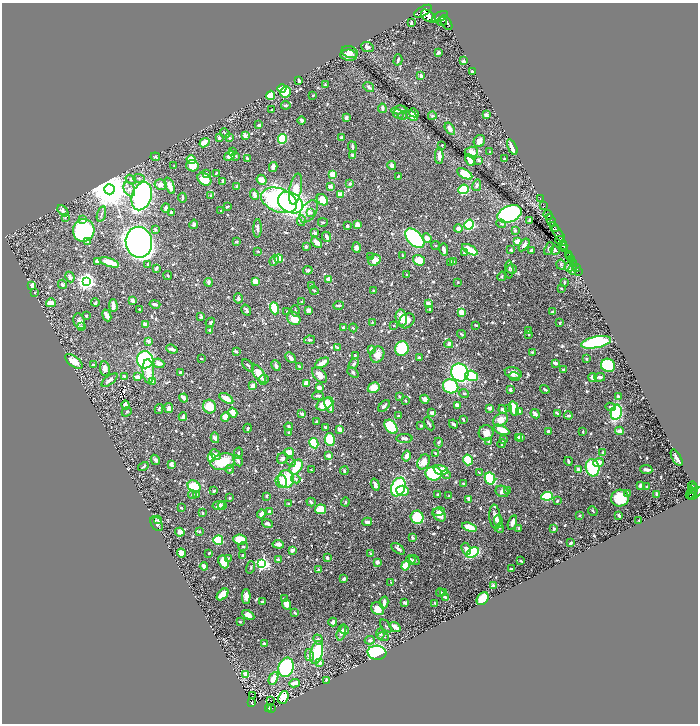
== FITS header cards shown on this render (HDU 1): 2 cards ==
NAXIS1  =                 1392
NAXIS2  =                 1443

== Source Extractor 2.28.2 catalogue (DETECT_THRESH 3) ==
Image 1392 x 1443 px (HDU 1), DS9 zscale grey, zoomed out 1/2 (1 PNG px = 2 x 2 image px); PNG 700 x 726 px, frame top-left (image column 1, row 1442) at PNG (2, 3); each listed source drawn as its Kron ellipse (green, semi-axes under 4 px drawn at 4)
Background 0.789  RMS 0.0093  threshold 0.0279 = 3 sigma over >= 5 px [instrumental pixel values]
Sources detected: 889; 32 cannot appear on this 1/2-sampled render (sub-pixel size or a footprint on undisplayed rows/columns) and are neither listed nor drawn; of the other 857, the 500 brightest by FLUX_AUTO listed and drawn (357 fainter detections omitted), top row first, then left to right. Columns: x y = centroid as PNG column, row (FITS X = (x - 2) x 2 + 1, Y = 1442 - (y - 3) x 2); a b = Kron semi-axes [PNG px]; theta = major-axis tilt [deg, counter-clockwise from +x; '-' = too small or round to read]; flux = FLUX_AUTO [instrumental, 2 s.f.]
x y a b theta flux
423 11 10 4 30 4500
428 16 8 5 -36 4400
440 17 9 4 28 6900
442 21 5 2 - 1100
411 23 3 2 - 3.6
446 23 8 5 -58 4400
367 47 6 5 - 4.7
350 52 8 5 -19 9.8
438 53 3 3 - 2.9
349 55 8 5 -5 9.4
398 60 6 2 74 3.5
463 61 2 2 - 11
473 72 2 2 - 11
421 76 4 3 - 8.3
299 81 3 2 - 5.7
325 85 3 2 - 2.8
369 87 6 3 -36 4.4
282 89 4 3 - 62
286 92 5 5 - 53
271 95 5 4 - 38
313 96 2 2 - 3.2
286 105 4 4 - 3.4
382 108 4 3 - 4.3
272 110 3 3 - 2.5
399 110 7 2 8 10
414 113 5 3 - 8.1
398 114 5 3 - 2.9
486 115 3 2 - 15
403 116 4 4 - 2.7
412 116 6 3 -41 9.1
432 116 4 3 - 2.3
346 118 4 3 - 4.7
302 120 4 3 - 5.9
259 125 3 2 - 7.9
450 129 7 4 -59 9.5
225 133 5 2 - 3
245 136 4 2 - 10
219 138 4 3 - 3.6
229 138 3 2 - 3
341 138 4 3 - 6.3
282 139 5 4 - 130
479 141 6 5 - 12
204 143 5 4 - 18
442 145 2 2 - 3.8
352 146 5 3 - 5.2
512 147 8 3 -65 23
232 152 3 2 - 6.9
471 152 7 5 1 19
490 152 2 2 - 2
352 155 3 3 - 5.6
229 156 6 4 38 17
236 156 3 3 - 2
439 156 8 3 -90 13
155 157 5 3 - 2.6
247 159 4 3 - 6.1
504 159 3 2 - 3
191 160 5 4 - 32
470 160 6 3 -63 37
479 160 3 3 - 3.8
392 165 4 4 - 7.1
174 166 3 2 - 2.1
192 166 6 5 - 26
273 167 5 3 - 8
216 173 4 2 - 2.3
206 174 4 2 - 2.5
465 174 8 4 -29 40
333 175 3 3 - 36
398 176 3 2 - 2.7
139 178 6 4 -8 4.3
131 179 5 4 - 3.7
204 179 7 5 -40 46
262 180 5 4 - 17
222 181 3 2 - 4.7
350 184 4 4 - 4.5
160 185 6 5 - 11
477 185 6 4 80 4.9
170 186 8 3 -69 20
330 186 3 3 - 8.3
236 187 2 2 - 3.8
109 189 5 5 - 8300
129 189 7 5 -62 9.3
295 189 16 6 79 41
463 189 5 4 - 120
211 195 3 2 - 3.8
254 195 6 3 -67 11
341 195 4 3 - 22
142 196 14 10 71 560
182 198 5 2 - 3.4
540 198 2 1 - 28
279 200 19 11 -21 380
322 200 6 5 - 35
290 203 13 10 -31 530
227 206 3 2 - 3.2
544 206 2 1 - 37
166 208 4 3 - 7.7
63 211 7 2 -47 12
221 211 2 2 - 5
309 211 12 7 57 14
171 213 4 3 - 4.2
311 213 4 3 - 2.2
101 214 8 2 74 2.7
510 214 13 8 22 600
548 215 5 3 - 2300
65 217 3 3 - 2.4
83 220 4 4 - 6.9
530 220 4 3 - 4.5
301 221 5 4 - 4.1
551 221 6 2 -65 1800
323 222 5 3 - 2.4
194 224 5 4 - 5
501 224 5 3 - 2.5
357 225 4 3 - 16
469 225 5 4 - 150
347 226 2 2 - 6.1
258 228 9 3 88 6.3
458 228 4 4 - 7.3
555 229 2 1 - 160
84 230 11 11 - 330
155 230 3 2 - 4.4
515 231 3 2 - 4.2
557 232 12 2 -55 1300
315 233 3 3 - 4.3
326 237 5 3 - 7.9
415 238 11 7 -47 240
427 238 5 4 - 17
560 240 4 3 - 2700
87 241 2 2 - 13
139 242 15 13 -81 2500
236 242 4 3 - 2.5
317 242 6 3 -44 20
517 242 2 2 - 32
436 245 4 3 - 2.5
524 245 7 4 54 8
563 245 4 3 - 4100
306 247 3 2 - 5
356 248 5 4 - 9.8
564 248 2 2 - 870
549 249 7 3 67 3.7
444 250 6 3 -80 10
470 250 8 3 -30 35
511 250 3 2 - 4.2
531 250 3 2 - 5.9
555 250 5 3 - 4
258 251 3 2 - 2.1
464 253 3 2 - 2.2
569 254 4 2 - 1100
402 255 4 2 - 2.1
570 256 3 1 - 550
370 257 3 2 - 2.1
279 259 4 3 - 29
274 260 6 3 69 4.9
375 260 6 5 - 18
419 260 6 5 - 33
572 260 2 2 - 290
97 261 3 3 - 4
109 262 10 3 -18 34
454 262 3 3 - 3.7
451 263 3 3 - 3.8
574 263 2 2 - 180
148 264 4 3 - 2.2
561 265 5 4 - 3.4
569 266 6 3 73 6.6
576 267 3 1 - 66
156 269 4 3 - 4.9
512 269 5 4 - 3.6
573 269 5 4 - 6.4
308 270 5 3 - 4.5
509 270 9 3 -88 3.7
579 271 2 1 - 15
406 275 2 2 - 2.3
168 276 4 4 - 2.3
502 276 5 3 - 2.3
70 277 5 4 - 6
328 279 4 3 - 14
86 281 4 4 - 950
255 281 4 3 - 19
208 282 4 2 - 5.1
458 282 2 2 - 3
564 282 4 2 - 3.1
62 284 5 3 - 3.6
32 285 3 3 - 13
311 285 3 2 - 2.4
561 288 3 2 - 2.1
314 290 4 2 - 2.5
373 291 2 2 - 5.9
34 293 2 2 - 4.7
238 298 5 3 - 3.8
132 300 3 3 - 12
302 302 3 3 - 3.1
51 303 5 4 - 17
95 303 4 3 - 3.3
428 303 3 2 - 7
155 304 5 2 - 7.5
339 305 5 2 - 3.7
113 306 6 3 -88 14
274 308 6 4 -70 70
139 309 3 2 - 2.3
430 309 2 2 - 3.3
246 310 6 3 -58 4.5
309 310 3 3 - 11
287 311 3 2 - 2.3
295 311 6 2 -86 2.4
461 312 4 3 - 23
553 312 4 3 - 6.6
107 315 6 3 -65 8
86 316 2 2 - 2.5
201 317 4 3 - 3.6
294 318 7 6 - 30
401 318 8 5 -79 24
79 321 8 5 -71 7.4
407 321 8 6 40 14
210 322 5 4 - 3
372 323 4 2 - 2.3
560 323 3 2 - 3
145 325 3 3 - 17
476 325 3 2 - 2.3
81 326 4 3 - 2
394 326 2 2 - 2.2
343 328 3 3 - 6.7
353 328 4 3 - 2.6
210 330 4 3 - 3.8
529 331 3 3 - 2.4
461 334 4 2 - 3
528 334 3 2 - 2.1
309 340 5 4 - 3.1
148 341 4 3 - 8.1
596 342 15 5 11 210
449 344 4 3 - 9.4
337 347 4 4 - 2
172 349 6 3 -22 8
371 349 4 3 - 8.6
402 349 7 6 - 160
236 351 3 2 - 3.9
532 352 4 3 - 2.5
355 355 3 2 - 2.1
377 355 8 6 65 18
291 358 6 3 -45 8
419 358 3 2 - 7.3
201 359 3 2 - 2.2
586 359 3 2 - 2.1
145 360 8 8 - 230
74 361 10 5 -36 24
159 363 5 4 - 13
322 363 8 3 32 20
555 363 4 2 - 9.5
354 364 6 3 50 3.4
93 365 3 2 - 3.1
248 365 7 3 -49 3.7
608 365 7 6 - 99
276 366 5 3 - 8
299 367 4 3 - 2.7
105 369 7 5 -81 12
564 370 3 2 - 4
148 371 12 5 -85 23
180 372 3 2 - 6.6
353 372 6 3 -40 3.6
460 372 9 8 - 430
513 373 9 5 -13 15
259 374 10 5 -57 30
319 375 9 5 -49 14
124 376 2 2 - 2.3
472 376 6 5 - 84
138 377 3 2 - 19
514 377 6 3 -12 2.5
600 377 5 3 - 4.4
592 378 4 3 - 7.6
110 380 9 3 38 11
264 380 5 4 - 4.1
152 381 4 3 - 7.4
306 384 4 3 - 17
253 386 4 3 - 15
451 386 8 7 - 160
319 388 3 3 - 14
374 388 6 5 - 33
545 389 5 2 - 3.1
510 390 3 2 - 5
464 393 5 3 - 2.6
318 396 6 2 -1 3.4
399 396 3 2 - 3
618 397 4 3 - 7.5
184 398 4 2 - 13
226 398 8 4 -33 22
425 399 5 4 - 10
405 401 3 2 - 2
325 404 9 5 30 46
125 405 5 3 - 12
329 405 8 4 -72 16
457 405 3 3 - 12
384 406 7 3 47 6.4
209 407 7 6 - 43
611 407 5 3 - 5.1
169 408 5 3 - 13
490 408 4 3 - 5.8
509 408 3 3 - 2
514 408 7 4 -76 42
159 409 5 2 - 3.1
502 410 4 3 - 7.6
127 412 5 3 - 2.7
233 412 5 4 - 18
519 412 4 3 - 10
616 412 8 5 78 130
432 413 2 2 - 17
557 413 4 2 - 2.9
302 414 4 3 - 4.7
535 414 5 3 - 10
568 415 4 3 - 4.7
398 416 2 2 - 4.6
183 417 4 2 - 6.5
225 417 5 4 - 14
463 419 3 2 - 4.6
501 420 8 6 37 21
316 422 3 2 - 2.1
429 424 7 2 -59 3.2
454 424 5 3 - 4.6
421 426 2 2 - 6
289 427 4 2 - 8.1
391 427 8 5 -51 110
248 428 4 2 - 3.3
326 428 3 2 - 4.4
340 430 4 3 - 14
502 430 8 3 -26 41
619 431 4 3 - 13
549 432 3 3 - 5.3
583 432 3 2 - 2.1
289 433 3 3 - 3
486 433 8 7 - 12
518 437 4 3 - 9.1
521 437 3 3 - 4.1
215 438 5 4 - 5.7
404 438 8 4 0 5.6
330 439 6 5 - 62
504 440 3 2 - 4
489 441 4 3 - 2.7
438 442 5 4 - 2.7
314 443 5 3 - 100
502 444 4 2 - 3.1
289 452 5 4 - 16
238 453 6 3 78 3.3
435 453 3 2 - 2.6
603 453 4 4 - 2.2
215 455 6 4 -47 9.9
328 456 3 3 - 9
406 456 5 3 - 14
211 457 4 4 - 40
282 458 6 5 - 6
677 458 9 3 -61 9.4
155 460 5 3 - 4.8
468 460 5 4 - 71
238 461 6 3 -62 5
569 461 4 2 - 2.9
223 462 12 8 14 68
291 462 5 4 - 2.5
424 462 8 5 63 25
599 462 5 3 - 21
171 464 3 2 - 28
143 466 5 2 - 3
296 467 8 5 56 60
592 468 8 6 -78 140
230 469 4 3 - 3.4
646 469 6 2 -6 9.7
311 470 3 2 - 2.3
441 470 7 4 -14 29
578 470 3 3 - 16
344 471 4 3 - 2.8
479 473 4 2 - 2
434 474 8 7 - 200
446 475 5 3 - 2.4
286 479 9 7 89 80
296 479 5 4 - 3
490 479 6 5 - 160
281 481 7 5 -75 10
464 484 3 2 - 4
375 485 6 4 -71 10
640 485 3 2 - 7.9
194 486 7 5 -36 60
647 486 2 2 - 2.2
692 486 4 2 - 210
398 487 10 6 66 160
693 489 5 2 - 310
508 490 3 3 - 3.5
214 491 4 3 - 2.6
403 491 6 5 - 27
502 491 7 5 -24 5.9
628 493 3 3 - 7.3
691 493 6 2 55 230
196 494 4 3 - 4
438 494 3 2 - 3.5
657 494 3 2 - 9.7
692 494 6 2 56 290
695 494 8 2 37 630
192 495 4 3 - 4
266 496 4 3 - 2.4
449 496 2 2 - 2.2
547 496 6 4 7 160
230 498 2 2 - 3.5
620 498 9 8 - 63
469 499 3 3 - 16
557 501 2 2 - 4
311 502 5 3 - 2.4
345 502 4 3 - 2.5
289 504 3 2 - 5.7
219 505 6 4 9 12
222 505 4 2 - 3.4
181 508 3 2 - 2.5
320 509 5 5 - 63
593 511 5 2 - 2.2
270 512 3 2 - 14
439 512 6 3 15 6.9
203 513 2 2 - 4.5
261 514 4 3 - 10
439 515 7 5 -43 14
579 515 3 3 - 2.2
619 515 3 2 - 7.3
417 517 7 6 - 87
495 517 12 5 -85 13
158 520 3 3 - 3.4
639 520 2 2 - 3.4
499 521 6 3 -67 11
367 522 5 2 - 6.2
512 522 7 3 72 7.7
157 524 8 5 -57 7.3
267 524 6 4 -20 5.9
469 527 8 3 -18 25
500 528 4 3 - 2.7
519 528 2 2 - 3.5
554 529 3 3 - 4.2
199 531 2 2 - 2.4
180 532 4 4 - 11
413 537 3 2 - 5.3
218 540 5 5 - 81
240 540 7 5 -8 50
571 543 3 2 - 8.6
278 544 6 3 -6 11
243 547 5 3 - 2.7
398 549 8 3 -35 6
466 549 6 4 -63 7.5
292 550 4 2 - 11
473 552 7 4 30 140
181 553 4 4 - 17
209 553 2 2 - 2.2
371 554 4 2 - 3.7
243 555 3 3 - 2.2
228 558 4 3 - 2.3
327 558 3 2 - 7.6
278 560 3 3 - 4
411 560 5 4 - 6.3
414 560 5 3 - 2.6
521 561 3 2 - 3.9
223 562 7 5 -63 21
377 562 3 3 - 11
262 564 4 4 - 380
204 566 4 3 - 11
405 566 5 4 - 57
251 567 6 3 73 2.3
511 569 4 2 - 2.4
318 570 2 2 - 16
344 579 3 2 - 7.5
391 583 3 2 - 2.3
493 585 2 2 - 3.8
440 592 4 3 - 2.1
443 593 3 2 - 2.9
223 594 7 4 45 27
246 596 7 4 -88 13
445 597 4 2 - 2.6
284 599 4 3 - 3.3
483 599 7 5 51 57
262 602 4 3 - 4.8
384 602 6 3 78 13
405 603 3 2 - 4.9
435 603 2 2 - 2.7
286 604 5 4 - 13
378 609 7 5 -45 25
295 613 4 2 - 2.8
248 615 6 4 -29 16
240 622 3 2 - 2.7
333 622 4 3 - 7.9
386 626 7 3 -49 2.4
395 627 6 2 -36 20
344 630 5 3 - 2.7
341 632 8 4 76 9.1
380 634 5 4 - 2.9
383 637 6 4 -16 2.9
318 640 5 4 - 5.2
370 640 5 3 - 5.8
264 644 3 3 - 7.3
317 653 12 6 76 99
377 653 9 7 -6 320
309 655 6 4 -77 3.7
320 663 3 3 - 4.6
286 667 10 7 73 280
246 674 3 3 - 43
273 678 6 4 61 26
327 680 3 2 - 3.2
295 683 5 3 - 17
253 695 3 1 - 4.6
283 697 6 5 - 42
270 700 2 1 - 3.8
252 703 4 3 - 150
272 708 2 1 - 7.5
269 709 4 2 - 130
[357 fainter detections neither listed nor drawn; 32 sub-pixel or undisplayed-footprint detections neither listed nor drawn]